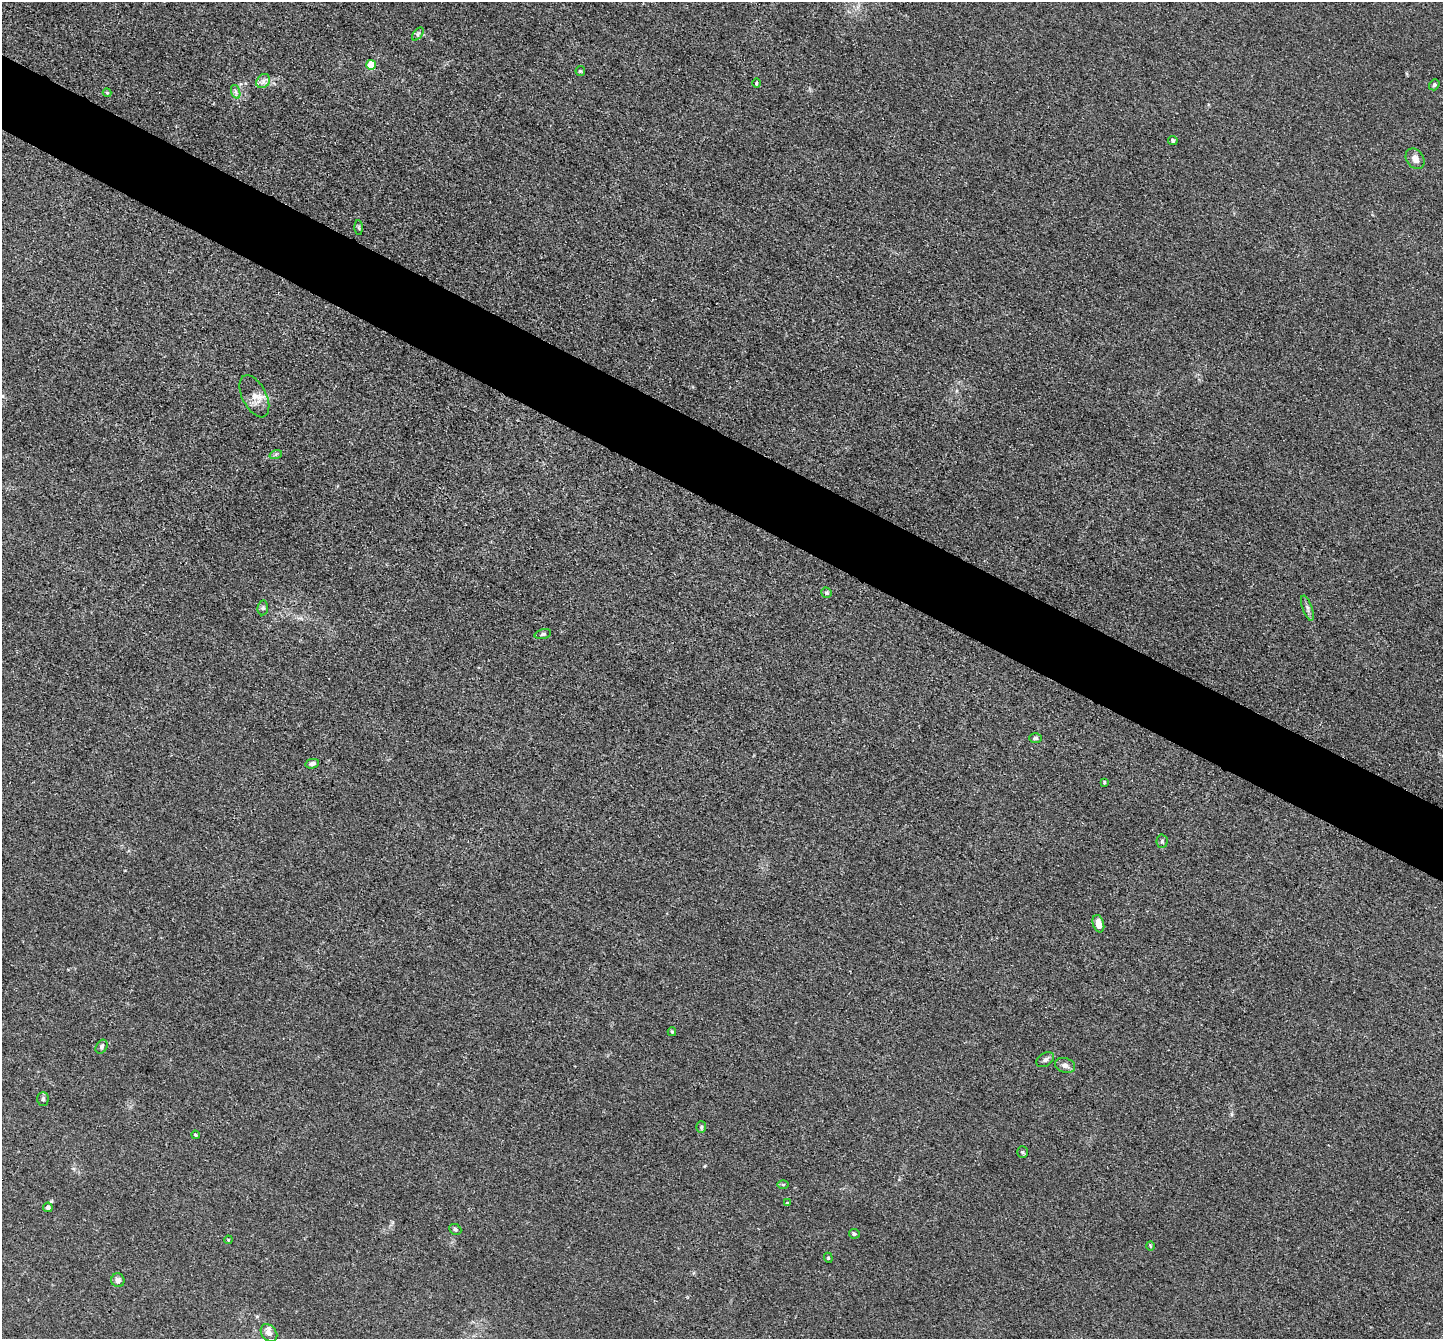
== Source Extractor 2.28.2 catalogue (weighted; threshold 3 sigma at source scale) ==
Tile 11 of 4 x 4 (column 3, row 3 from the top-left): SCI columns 2892-4332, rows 1630-2966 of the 5783 x 5794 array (HDU 1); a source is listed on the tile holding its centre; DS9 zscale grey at full resolution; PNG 1445 x 1341 px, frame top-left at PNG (2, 2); each listed source drawn as its Kron ellipse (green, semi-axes under 4 px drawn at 4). Shown black and unused: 6% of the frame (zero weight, under 3 of 4 exposures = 2% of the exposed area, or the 3 px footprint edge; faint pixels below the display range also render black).
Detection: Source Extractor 2.28.2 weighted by HDU 2 'WHT'; one run over the whole footprint, this tile lists its part. Background 0.0185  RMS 0.0043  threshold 0.0194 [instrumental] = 3 sigma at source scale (4.5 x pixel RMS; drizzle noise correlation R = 1.50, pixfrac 1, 0.05/0.05 arcsec/px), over >= 5 px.
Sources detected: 41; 1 inside a brighter listed object's ellipse — not listed separately; the other 40 listed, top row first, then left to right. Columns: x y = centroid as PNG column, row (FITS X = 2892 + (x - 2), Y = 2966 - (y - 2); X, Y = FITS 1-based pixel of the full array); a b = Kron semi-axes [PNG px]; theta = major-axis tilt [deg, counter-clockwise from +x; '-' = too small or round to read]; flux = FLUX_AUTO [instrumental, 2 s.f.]
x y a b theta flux
418 34 7 4 54 0.83
371 65 5 5 - 15
580 71 5 4 - 0.48
263 81 8 6 47 1.7
756 83 4 3 - 0.41
1434 85 6 4 53 0.88
236 92 7 4 -72 1
107 93 4 4 - 0.49
1173 140 4 4 - 0.86
1415 159 11 8 -55 2.9
359 228 7 4 -89 0.63
254 396 23 12 -63 5.2
276 454 6 4 19 0.7
827 593 5 5 - 0.76
263 608 7 5 83 0.86
1307 608 13 4 -71 1.4
543 634 8 5 14 0.89
1035 738 6 5 - 0.73
312 764 7 4 12 1.2
1104 782 3 3 - 0.43
1162 841 6 5 - 0.83
1098 924 9 5 -73 3.9
672 1032 4 3 - 0.63
101 1047 7 5 60 0.92
1045 1060 9 6 33 1.2
1065 1065 10 7 -18 2.2
43 1099 7 5 90 1.1
701 1127 6 5 - 0.68
195 1135 4 3 - 0.48
1022 1152 6 5 - 0.65
783 1185 5 3 - 0.51
787 1203 3 3 - 0.48
48 1207 5 4 - 1.5
455 1229 6 5 - 0.83
854 1234 5 4 - 0.89
228 1240 4 3 - 0.35
1150 1246 5 3 - 0.41
828 1258 5 4 - 0.59
118 1280 7 6 - 1.6
269 1333 10 7 -51 2.2